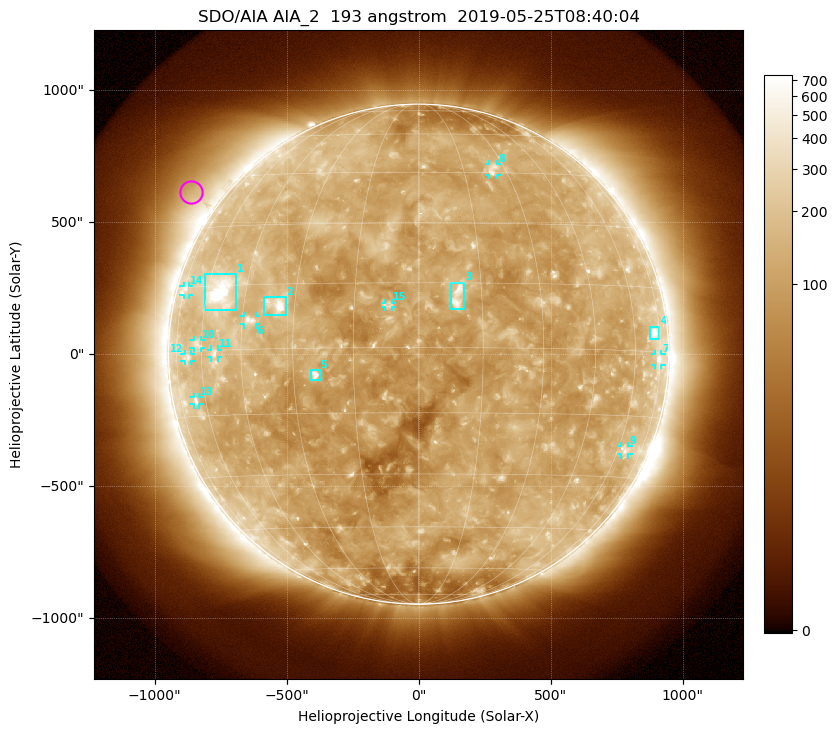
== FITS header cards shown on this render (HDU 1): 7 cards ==
TELESCOP= 'SDO/AIA'
INSTRUME= 'AIA_2'
WAVELNTH=                  193
WAVEUNIT= 'angstrom'
DATE-OBS= '2019-05-25T08:40:04.84'
CTYPE1  = 'HPLN-TAN'
CTYPE2  = 'HPLT-TAN'

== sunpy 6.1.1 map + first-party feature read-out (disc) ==
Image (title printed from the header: SDO/AIA AIA_2  193 angstrom  2019-05-25T08:40:04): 1024 x 1024 px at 2.4 arcsec/px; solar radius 947 arcsec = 395 px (full disc in frame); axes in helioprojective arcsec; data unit not stated in the header (colour bar unlabelled)
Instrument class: DISC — disc imager (sunpy class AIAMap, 193 A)
Bright regions (active regions / flare kernels): reference = the median radial profile (limb darkening/brightening removed); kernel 9 px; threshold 5 sigma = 182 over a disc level ~110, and >= 1.15x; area >= 12 px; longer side >= 9 px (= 22 arcsec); searched inside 0.97 R_sun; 15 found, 15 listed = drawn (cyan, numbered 1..; 10 of them under ~33 arcsec drawn as corner ticks so the feature stays visible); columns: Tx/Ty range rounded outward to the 5 arcsec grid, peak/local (2 s.f.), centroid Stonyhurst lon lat
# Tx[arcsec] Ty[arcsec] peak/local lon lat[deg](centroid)
1 -810..-690 165..305 26 -54 +14
2 -585..-505 145..215 8.9 -35 +10
3 120..175 170..270 6.3 +9 +12
4 875..915 55..105 4.8 +71 +4
5 -410..-375 -95..-60 6.8 -24 -6
6 -660..-615 110..145 4.6 -42 +7
7 895..920 -40..0 3.7 +74 -2
8 265..300 680..720 3.4 +25 +46
9 765..795 -380..-345 3.1 +64 -23
10 -855..-825 25..55 2.9 -62 +2
11 -785..-760 -15..20 3.3 -54 -1
12 -885..-865 -30..0 2.7 -67 -1
13 -855..-830 -190..-160 3 -65 -11
14 -890..-870 225..260 2.4 -73 +14
15 -130..-100 180..195 3.7 -7 +10
Off-limb structures (1.02-1.3 R_sun): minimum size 162 px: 6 found; the strongest spans PA ~35..70 deg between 1.02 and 1.3 R_sun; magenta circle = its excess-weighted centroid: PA ~55 deg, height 1.12 R_sun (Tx ~-865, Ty ~615 arcsec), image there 2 x the reference